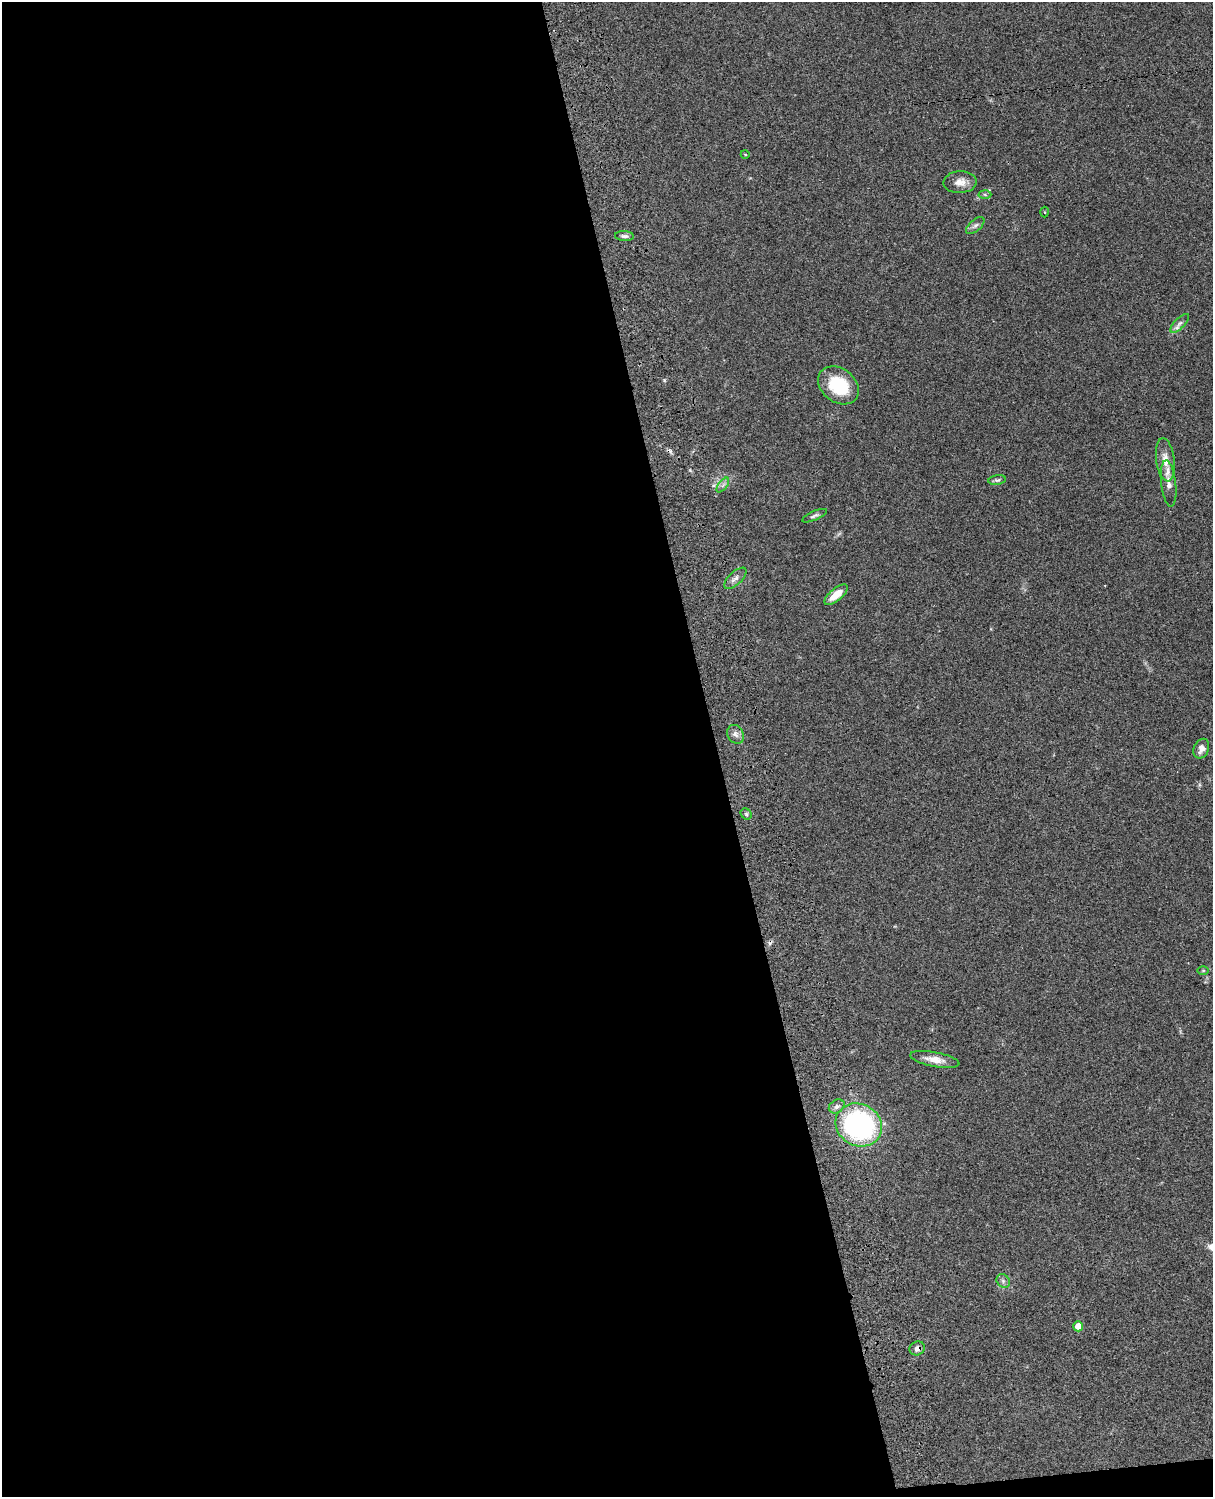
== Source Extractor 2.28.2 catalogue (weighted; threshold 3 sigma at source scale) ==
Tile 9 of 4 x 3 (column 1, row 3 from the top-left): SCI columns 122-1332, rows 276-1770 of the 5085 x 4923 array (HDU 1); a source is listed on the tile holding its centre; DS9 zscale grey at full resolution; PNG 1215 x 1499 px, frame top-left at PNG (2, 2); each listed source drawn as its Kron ellipse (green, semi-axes under 4 px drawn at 4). Shown black and unused: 60% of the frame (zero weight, under 3 of 4 exposures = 6% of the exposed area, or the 3 px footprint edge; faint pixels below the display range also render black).
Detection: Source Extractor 2.28.2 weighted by HDU 2 'WHT'; one run over the whole footprint, this tile lists its part. Background 0.106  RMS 0.0065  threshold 0.0292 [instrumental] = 3 sigma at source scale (4.5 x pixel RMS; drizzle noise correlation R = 1.50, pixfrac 1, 0.05/0.05 arcsec/px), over >= 5 px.
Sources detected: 28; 2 cosmic-ray / hot-pixel residue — neither listed nor drawn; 1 inside a brighter listed object's ellipse — not listed separately; the other 25 listed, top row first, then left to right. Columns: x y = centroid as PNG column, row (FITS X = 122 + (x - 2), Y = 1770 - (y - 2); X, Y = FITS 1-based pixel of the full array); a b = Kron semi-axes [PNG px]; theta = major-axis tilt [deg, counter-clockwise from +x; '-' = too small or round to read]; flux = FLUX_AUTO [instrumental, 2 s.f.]
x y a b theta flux
745 154 4 3 - 0.48
960 182 17 11 3 5.8
985 194 6 4 -2 0.92
1045 212 5 3 - 0.56
975 225 11 5 41 2.3
624 236 9 5 -4 1.9
1180 323 12 5 45 2.4
838 385 22 16 -37 28
1165 460 22 9 -83 6.9
997 480 9 5 9 1.3
1169 483 23 7 -83 4.8
723 485 8 4 53 1.7
815 516 13 4 24 1.6
735 578 14 6 43 3
836 595 14 6 39 8.7
736 734 10 8 -61 2.8
1201 749 10 7 66 4
746 814 6 5 - 1.3
1203 970 5 3 - 0.63
935 1059 25 7 -11 6.8
837 1106 8 6 33 2.3
859 1125 24 21 -28 120
1003 1281 7 6 - 1.8
1078 1326 5 5 - 6.1
917 1348 8 7 - 2.6
Overlapping masked pixels (flux is a lower limit): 1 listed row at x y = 917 1348
Unlisted compact peaks at least as high as the median listed source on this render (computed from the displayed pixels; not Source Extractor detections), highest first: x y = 664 380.